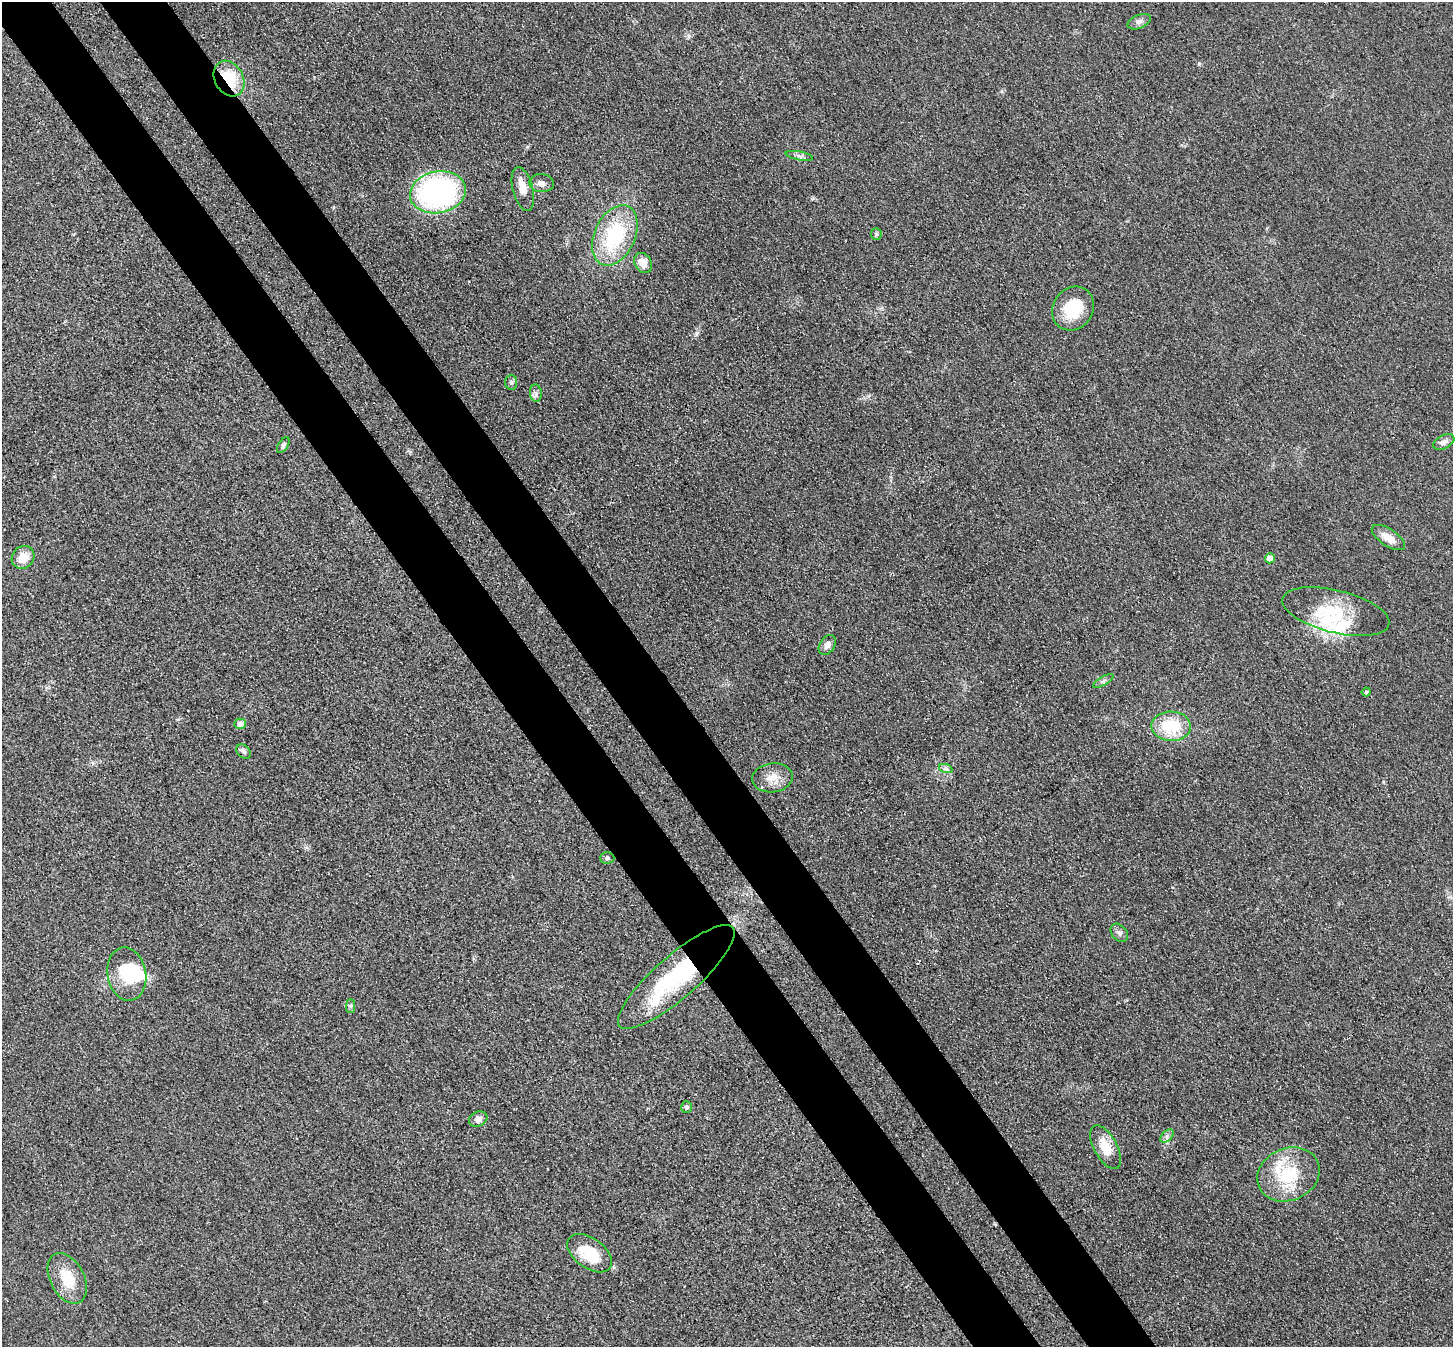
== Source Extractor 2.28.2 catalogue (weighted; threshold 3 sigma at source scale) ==
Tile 11 of 4 x 4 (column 3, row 3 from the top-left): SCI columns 2982-4432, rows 1554-2898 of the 5962 x 5933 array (HDU 1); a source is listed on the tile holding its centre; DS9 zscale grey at full resolution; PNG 1455 x 1349 px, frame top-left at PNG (2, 2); each listed source drawn as its Kron ellipse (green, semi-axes under 4 px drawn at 4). Shown black and unused: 9% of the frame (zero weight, under 3 of 4 exposures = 7% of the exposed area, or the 3 px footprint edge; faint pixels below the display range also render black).
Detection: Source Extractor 2.28.2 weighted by HDU 2 'WHT'; one run over the whole footprint, this tile lists its part. Background 0.0546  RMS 0.0095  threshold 0.0427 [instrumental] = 3 sigma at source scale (4.5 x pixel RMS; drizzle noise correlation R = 1.50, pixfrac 1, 0.05/0.05 arcsec/px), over >= 5 px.
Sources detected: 44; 2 inside a brighter object's white glare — neither listed nor drawn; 4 inside a brighter listed object's ellipse — not listed separately; the other 38 listed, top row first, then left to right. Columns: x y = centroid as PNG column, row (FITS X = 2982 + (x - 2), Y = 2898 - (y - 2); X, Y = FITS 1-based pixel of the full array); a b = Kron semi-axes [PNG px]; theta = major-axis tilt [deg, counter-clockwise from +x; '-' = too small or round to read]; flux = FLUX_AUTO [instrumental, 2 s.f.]
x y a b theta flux
1139 22 12 6 23 3.9
229 79 19 14 -61 37
799 156 14 3 -11 2.3
541 183 12 9 -6 5.8
523 189 22 10 -76 12
438 192 28 21 11 200
876 234 6 5 - 1.7
615 235 32 20 65 72
643 263 10 8 -61 10
1073 309 23 20 56 35
511 382 7 6 - 2.2
536 393 9 6 -83 3
1444 442 11 6 27 4.3
283 445 9 5 56 2.1
1388 538 19 8 -33 10
23 557 12 10 46 12
1270 558 5 5 - 11
1336 612 55 21 -14 47
827 645 11 7 57 4.2
1103 681 11 3 31 1.9
1366 692 4 4 - 1.3
240 724 6 5 - 5.1
1171 726 20 14 -2 39
244 752 8 6 -46 2.6
946 769 7 4 -19 2.2
773 778 20 14 8 13
607 858 7 5 1 2.2
1119 933 10 7 -49 3.4
127 974 27 19 -79 39
676 977 75 21 41 120
351 1006 7 4 90 1.8
687 1107 6 5 - 2
478 1119 9 7 26 4.8
1167 1136 8 5 47 2.5
1106 1147 24 11 -62 18
1288 1174 32 26 23 51
589 1253 25 15 -36 33
67 1278 27 17 -62 27
Overlapping masked pixels (flux is a lower limit): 2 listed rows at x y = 229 79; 676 977
Unlisted compact peaks at least as high as the median listed source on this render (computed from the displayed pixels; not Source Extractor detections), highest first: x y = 1199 63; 696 333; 689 36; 614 1267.